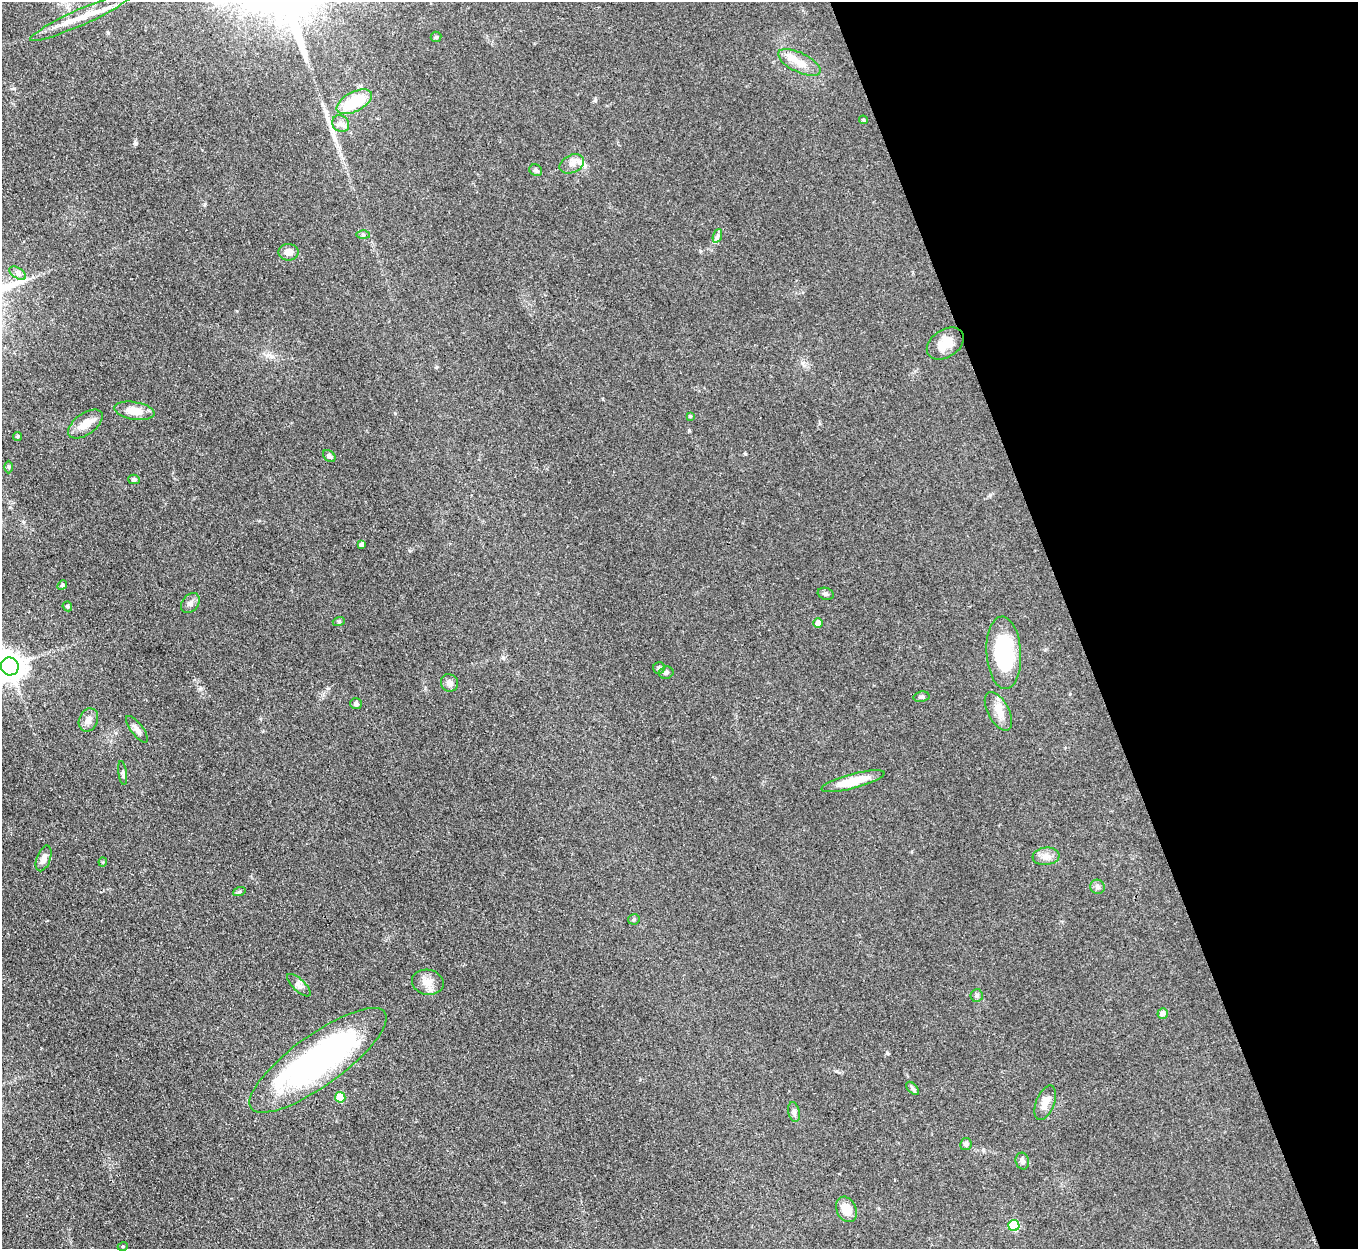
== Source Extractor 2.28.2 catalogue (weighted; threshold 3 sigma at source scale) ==
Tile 12 of 4 x 4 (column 4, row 3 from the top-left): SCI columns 4072-5427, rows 1523-2769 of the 5429 x 5414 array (HDU 1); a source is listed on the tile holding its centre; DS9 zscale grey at full resolution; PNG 1360 x 1251 px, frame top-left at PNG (2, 2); each listed source drawn as its Kron ellipse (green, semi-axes under 4 px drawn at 4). Shown black and unused: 21% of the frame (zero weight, under 3 of 4 exposures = <1% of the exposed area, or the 3 px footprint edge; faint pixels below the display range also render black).
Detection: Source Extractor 2.28.2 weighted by HDU 2 'WHT'; one run over the whole footprint, this tile lists its part. Background 0.108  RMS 0.0067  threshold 0.03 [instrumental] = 3 sigma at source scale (4.5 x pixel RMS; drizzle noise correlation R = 1.50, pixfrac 1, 0.05/0.05 arcsec/px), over >= 5 px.
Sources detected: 63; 1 inside a brighter object's white glare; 1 long thin detection or spike segment (spike, bleed or trail) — neither listed nor drawn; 2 inside a brighter listed object's ellipse — not listed separately; the other 59 listed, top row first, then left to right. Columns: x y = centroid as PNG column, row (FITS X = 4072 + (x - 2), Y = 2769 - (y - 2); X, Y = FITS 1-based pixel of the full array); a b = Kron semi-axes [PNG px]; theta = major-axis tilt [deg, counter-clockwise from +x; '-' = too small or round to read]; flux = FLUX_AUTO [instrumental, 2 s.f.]
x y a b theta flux
81 17 56 8 24 16
436 37 5 5 - 1
799 62 23 9 -26 8.6
354 102 19 9 28 27
863 120 4 3 - 0.78
341 124 9 8 - 3
572 164 13 9 26 4.4
536 170 6 5 - 1.6
363 235 6 4 -1 1.1
717 236 7 4 71 1.6
288 252 10 8 -1 4.3
18 273 9 5 -33 2.2
945 343 20 13 34 11
134 411 20 9 -9 10
690 416 4 4 - 0.79
85 424 20 10 36 8.6
17 436 4 4 - 0.93
329 456 7 5 -43 1.6
9 467 6 4 -89 0.88
134 479 5 4 - 1.4
361 545 4 4 - 1.6
62 585 5 4 - 0.82
826 594 8 6 -18 1.5
190 603 11 8 51 2.7
67 606 5 4 - 1.2
339 621 6 4 18 0.88
818 623 5 5 - 6.5
1004 653 36 17 -87 56
10 666 9 9 - 930
659 668 6 6 - 1.2
666 673 7 6 - 1.5
449 683 9 8 - 3.3
921 697 8 5 11 1.6
356 704 6 5 - 1.5
998 711 21 10 -62 8.2
88 720 12 9 66 4.4
137 729 16 6 -52 3.6
123 773 12 3 -83 1.4
853 781 32 7 15 16
1046 856 13 8 6 4.9
44 858 13 7 70 3.9
103 862 4 4 - 0.71
1097 887 7 7 - 2.1
239 892 6 4 20 0.97
634 919 6 5 - 1.1
428 982 16 12 -12 7
299 985 15 6 -43 2.9
977 996 6 6 - 1.8
1163 1013 5 5 - 3.1
318 1060 82 25 36 180
913 1088 8 4 -46 1.3
340 1097 5 5 - 13
1045 1103 18 9 69 6.8
794 1112 10 6 -76 2.1
966 1144 6 5 - 2
1022 1161 8 6 -75 2.3
846 1209 13 10 -64 9.8
1014 1226 5 5 - 35
123 1246 5 3 - 0.59
Isophote crosses this tile's border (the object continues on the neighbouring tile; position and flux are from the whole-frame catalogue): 1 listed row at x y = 10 666
Unlisted compact peaks at least as high as the median listed source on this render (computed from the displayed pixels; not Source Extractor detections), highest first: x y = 136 143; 887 1053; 595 100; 745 454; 689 430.